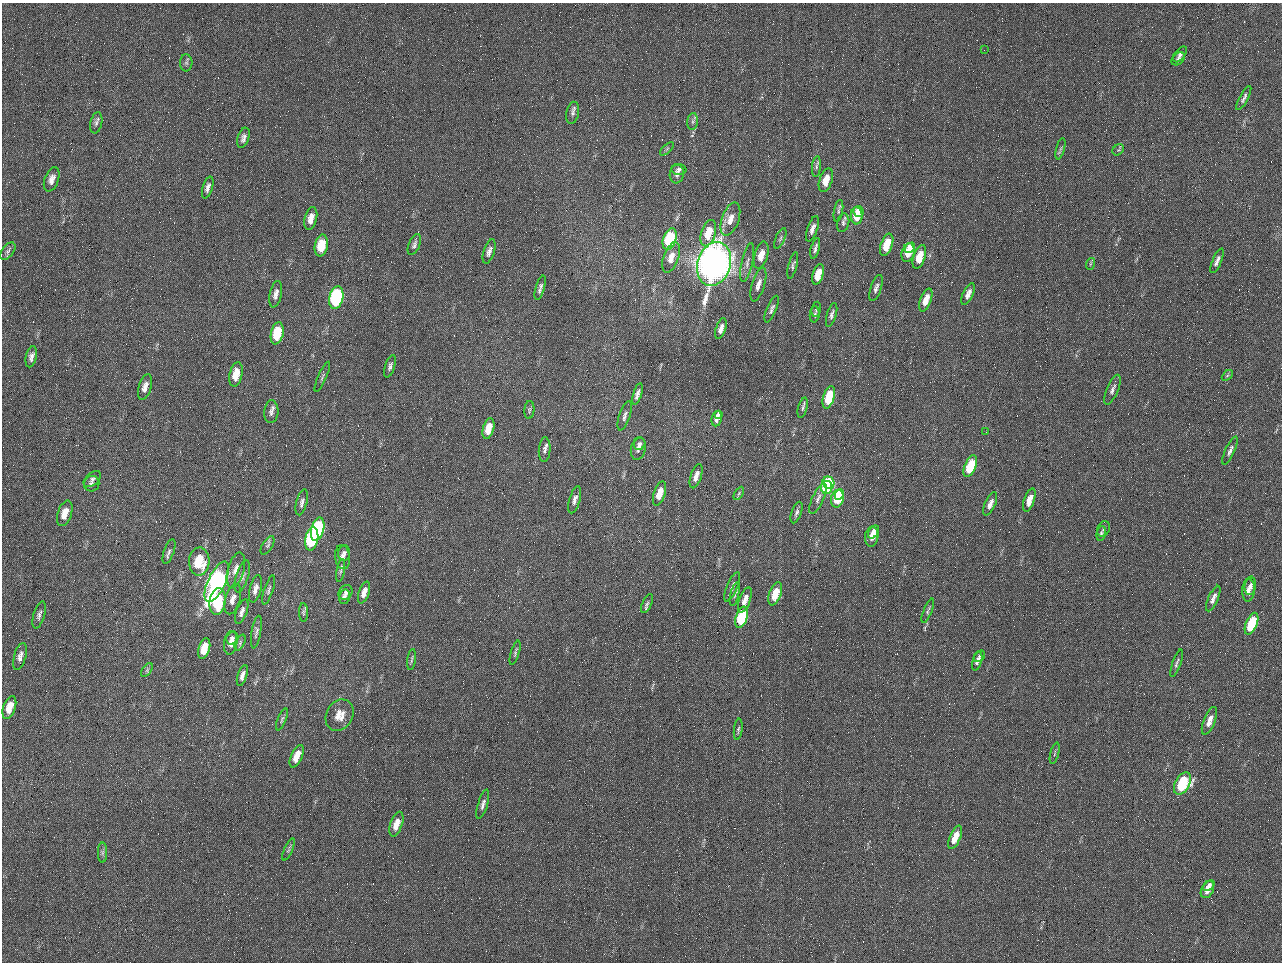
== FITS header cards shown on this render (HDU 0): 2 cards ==
NAXIS1  =                 1280 / length of data axis 1
NAXIS2  =                  960 / length of data axis 2

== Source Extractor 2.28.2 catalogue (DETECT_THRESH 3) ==
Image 1280 x 960 px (HDU 0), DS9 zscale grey, 1 PNG px = 1 image px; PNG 1284 x 964 px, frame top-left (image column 1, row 960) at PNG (2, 3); each listed source drawn as its Kron ellipse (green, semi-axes under 4 px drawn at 4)
Background 2560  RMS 180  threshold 555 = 3 sigma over >= 5 px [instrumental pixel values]
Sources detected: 160; all 160 listed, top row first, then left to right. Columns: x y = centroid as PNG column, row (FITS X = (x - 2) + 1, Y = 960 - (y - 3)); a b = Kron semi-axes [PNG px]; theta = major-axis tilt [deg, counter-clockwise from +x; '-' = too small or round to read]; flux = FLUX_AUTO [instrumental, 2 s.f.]
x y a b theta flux
984 50 2 2 - 6.3e+04
1180 54 9 5 53 3.7e+04
1178 59 7 5 44 3.3e+04
186 63 8 6 87 2.9e+04
1244 98 13 4 62 3.9e+04
573 113 11 6 78 4.4e+04
693 121 8 5 84 3.0e+04
96 123 11 6 78 3.9e+04
243 138 10 5 72 5.3e+04
667 149 8 3 45 1.8e+04
1060 149 11 3 75 2.5e+04
1118 150 6 5 - 2.1e+04
816 167 10 4 85 3.2e+04
679 169 7 5 -4 3.4e+04
677 174 9 7 82 5.8e+04
52 179 13 7 70 8.1e+04
826 180 12 6 72 1.7e+05
208 187 11 5 73 5.2e+04
838 211 11 4 79 2.8e+04
858 211 6 5 - 1.5e+05
857 216 8 6 -88 2.3e+05
311 218 12 6 76 1.2e+05
730 219 17 8 71 1.3e+05
843 223 9 6 79 3.2e+04
812 229 13 5 72 5.9e+04
708 233 13 7 73 3.1e+05
780 238 11 4 66 3.1e+04
670 239 11 6 71 9.2e+05
321 245 11 6 80 3.3e+05
414 245 11 5 68 3.9e+04
887 245 11 5 70 3.1e+05
815 248 10 3 75 3.7e+04
910 248 6 4 46 1.1e+05
8 251 10 6 52 3.5e+04
489 251 12 5 73 6.2e+04
908 253 9 6 74 2.3e+05
761 255 14 6 74 1.7e+05
671 257 16 7 70 1.3e+05
919 257 12 6 71 2.4e+05
1217 261 13 4 66 5.6e+04
747 263 20 5 78 7.1e+04
714 264 22 16 72 1.2e+07
1090 264 6 3 71 1.3e+04
793 265 13 4 76 3.2e+04
818 274 10 5 72 2.1e+05
758 285 17 6 73 9.1e+04
540 288 13 4 74 4.1e+04
876 288 13 5 71 5.0e+04
276 294 13 6 77 7.1e+04
968 294 12 5 67 7.3e+04
336 298 11 7 78 2.0e+06
926 300 12 5 70 1.6e+05
772 309 14 5 68 4.5e+04
816 309 8 4 80 1.9e+04
815 314 8 5 85 2.2e+04
832 315 12 4 74 4.4e+04
721 329 11 5 72 6.7e+04
277 333 11 6 78 4.6e+05
31 357 10 5 77 5.4e+04
390 366 12 5 72 3.9e+04
236 374 12 6 78 2.1e+05
1227 375 6 4 44 1.8e+04
322 377 16 3 65 2.7e+04
145 387 13 6 74 8.2e+04
1112 390 16 5 67 5.4e+04
637 394 11 4 73 5.2e+04
829 397 11 5 73 4.9e+05
803 408 10 4 75 3.0e+04
529 410 9 5 85 2.4e+04
271 412 11 7 86 5.7e+04
718 414 4 3 - 3.1e+04
625 416 15 5 72 5.2e+04
717 419 8 5 78 5.9e+04
488 429 11 5 74 2.0e+05
986 432 2 2 - 8.8e+03
640 444 6 5 - 3.7e+04
638 448 11 7 78 6.8e+04
545 450 12 6 86 4.8e+04
1230 451 15 4 66 4.9e+04
970 466 11 5 68 6.1e+05
696 476 12 5 72 8.6e+04
92 479 10 6 41 3.9e+04
828 483 6 6 - 7.2e+05
92 484 8 7 - 3.7e+04
827 487 6 5 - 8.2e+05
659 493 12 5 72 1.9e+05
739 493 7 4 60 2.3e+04
839 494 5 4 - 3.2e+05
818 499 16 5 65 6.0e+04
837 499 9 6 77 5.1e+05
575 500 14 5 73 5.7e+04
1029 500 12 5 71 1.5e+05
302 502 13 5 75 4.3e+04
990 504 12 5 66 7.6e+04
796 512 11 5 71 3.7e+04
65 513 13 7 72 1.6e+05
318 529 12 6 75 1.4e+06
1103 529 8 6 65 2.7e+04
873 532 7 4 55 8.1e+04
1101 533 7 4 77 2.2e+04
872 537 10 6 82 1.1e+05
312 539 12 6 78 1.4e+06
268 545 10 5 60 2.9e+04
169 551 13 5 71 4.2e+04
344 553 8 6 85 3.9e+04
342 557 12 7 -82 6.5e+04
199 561 14 10 87 4.5e+05
236 570 18 8 74 1.1e+05
341 571 11 3 80 3.0e+04
242 576 16 6 72 5.6e+04
217 582 22 8 65 3.3e+06
1250 586 9 5 84 6.1e+04
732 587 16 5 66 5.0e+04
255 589 14 6 76 7.7e+04
269 590 15 4 71 3.5e+04
1248 590 11 6 86 7.4e+04
346 592 8 6 49 4.5e+04
364 592 11 5 71 9.0e+04
735 594 12 4 77 2.9e+04
775 594 12 6 70 3.2e+05
345 597 7 5 76 4.4e+04
1213 598 14 5 66 6.3e+04
233 599 16 7 73 9.0e+04
745 600 13 5 70 1.1e+05
218 602 13 8 83 7.2e+05
647 603 10 4 66 3.1e+04
928 611 13 4 68 2.6e+04
242 612 13 5 70 6.2e+04
303 612 9 4 -88 2.5e+04
39 615 14 5 74 4.5e+04
742 617 11 5 72 1.0e+06
1251 624 11 5 68 6.9e+05
256 632 16 4 80 4.1e+04
232 638 6 6 - 4.2e+04
231 643 12 6 82 7.8e+04
240 643 8 4 64 2.3e+04
204 648 11 5 73 2.5e+05
515 653 12 4 73 2.6e+04
20 656 14 6 75 6.8e+04
979 656 6 5 - 2.8e+04
411 660 11 3 82 2.2e+04
977 661 10 4 74 5.0e+04
1177 663 14 4 71 3.4e+04
147 670 8 4 55 2.3e+04
242 675 11 4 72 5.5e+04
9 708 12 6 71 2.0e+05
340 715 16 13 60 1.7e+05
282 719 11 3 68 2.5e+04
1209 721 15 5 68 1.1e+05
738 729 11 4 83 2.7e+04
1055 753 11 3 75 1.8e+04
297 756 12 5 66 1.8e+05
1182 783 12 7 61 9.7e+05
483 804 15 5 73 5.3e+04
396 824 13 6 71 1.7e+05
955 837 12 5 67 2.2e+05
288 849 12 4 66 3.0e+04
102 853 10 4 89 3.5e+04
1209 886 6 4 40 5.0e+04
1207 890 9 6 62 9.2e+04